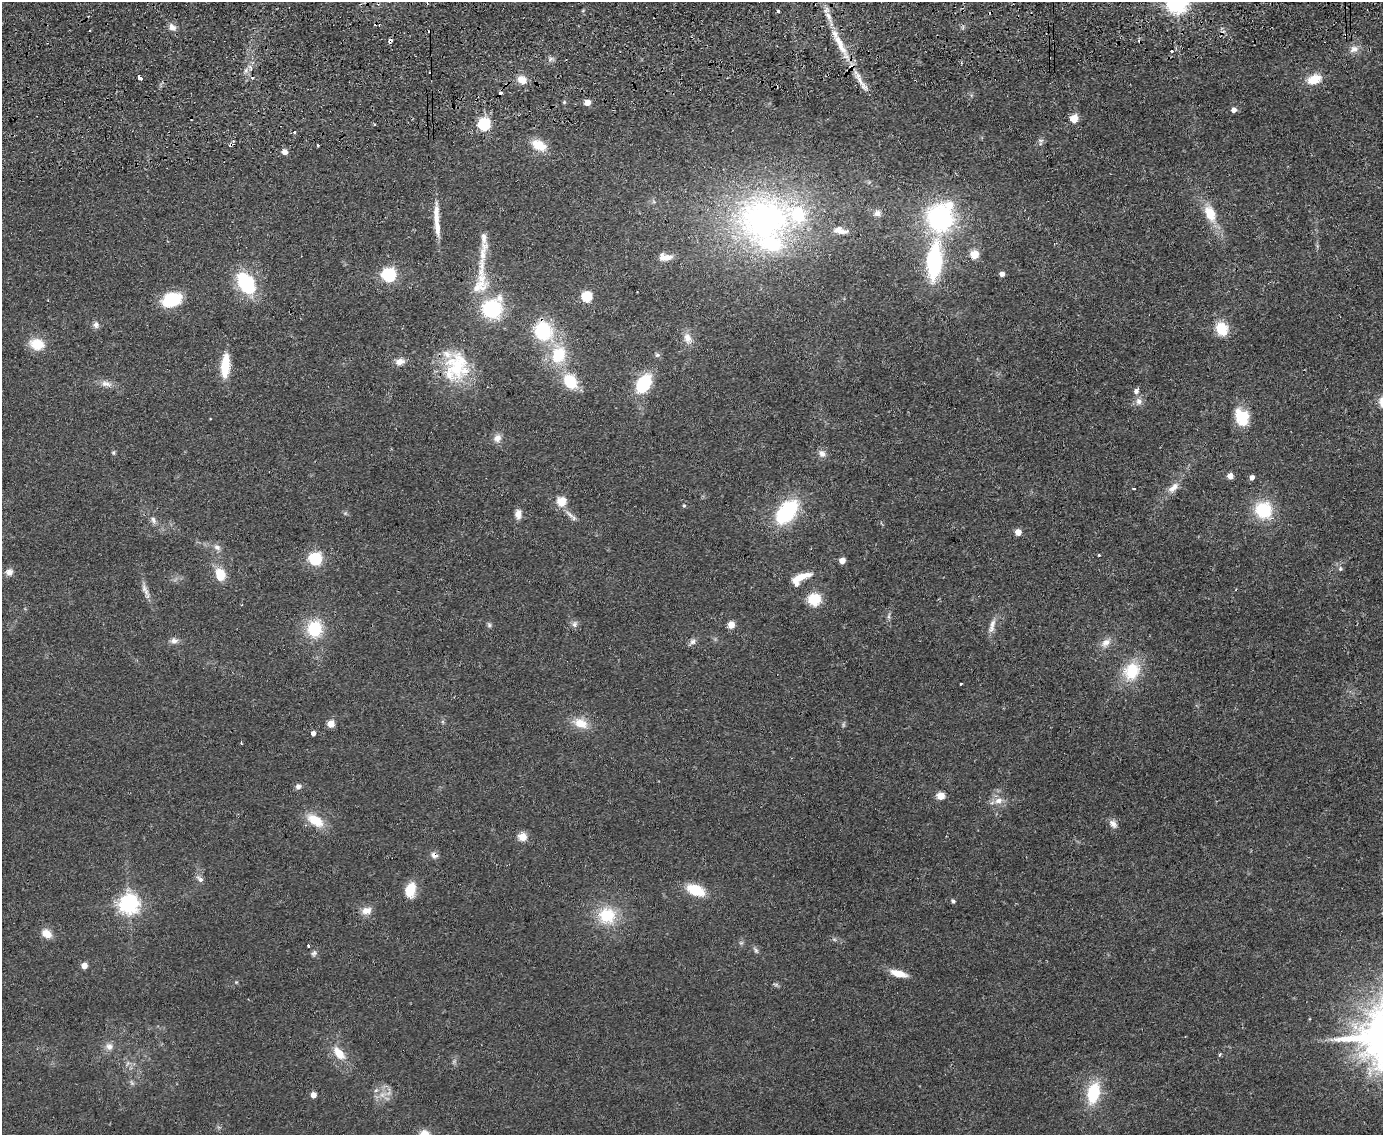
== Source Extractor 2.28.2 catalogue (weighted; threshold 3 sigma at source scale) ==
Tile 8 of 3 x 4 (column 2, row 3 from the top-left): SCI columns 1518-2898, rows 1190-2322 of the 4520 x 4643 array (HDU 1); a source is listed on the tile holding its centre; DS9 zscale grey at full resolution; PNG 1385 x 1137 px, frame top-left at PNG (2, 2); no overlay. Shown black and unused: <1% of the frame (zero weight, under 2 of 3 exposures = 3% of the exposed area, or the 3 px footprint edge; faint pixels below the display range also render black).
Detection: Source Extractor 2.28.2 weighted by HDU 2 'WHT'; one run over the whole footprint, this tile lists its part. Background 0.0804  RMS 0.0083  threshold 0.0372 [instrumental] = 3 sigma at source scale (4.5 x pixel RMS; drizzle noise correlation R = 1.50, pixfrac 1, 0.05/0.05 arcsec/px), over >= 5 px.
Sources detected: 160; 2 too faint to see at this stretch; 10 cosmic-ray / hot-pixel residue — not listed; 11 inside a brighter listed object's ellipse — not listed separately; the other 137 listed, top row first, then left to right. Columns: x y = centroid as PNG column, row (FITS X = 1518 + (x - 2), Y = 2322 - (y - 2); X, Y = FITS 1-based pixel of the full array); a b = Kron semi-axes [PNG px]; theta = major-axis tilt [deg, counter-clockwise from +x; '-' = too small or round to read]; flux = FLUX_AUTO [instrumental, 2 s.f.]
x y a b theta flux
1177 4 7 6 - 490
583 10 5 3 - 0.84
778 11 4 3 - 1.9
172 27 10 8 -38 4.6
963 27 7 4 89 1.3
90 30 2 2 - 0.78
1346 35 6 3 -71 1.1
390 41 6 4 50 2.8
840 44 39 10 -61 24
1354 49 13 9 21 5.9
1172 51 3 3 - 4.7
550 59 7 4 71 1.8
246 70 6 4 73 2
252 77 3 3 - 3.4
140 78 4 3 - 4.2
1314 79 15 10 20 17
522 80 11 9 -40 8.8
860 80 29 7 -60 12
564 102 4 4 - 1
587 102 5 4 - 11
1234 110 5 5 - 5.2
1074 118 5 5 - 26
374 124 3 3 - 0.88
484 124 6 6 - 130
295 132 4 4 - 1.7
1041 140 9 6 10 2.1
231 145 3 3 - 2.2
318 145 3 2 - 1.2
539 145 13 9 -30 21
285 152 6 6 - 4.8
654 202 7 4 -19 1.4
436 213 28 8 86 9.7
877 213 9 8 - 4
1210 213 24 13 -67 20
940 218 34 29 -70 110
764 220 65 55 11 280
840 231 17 8 -12 8.5
484 238 17 7 89 5.6
974 254 5 5 - 33
665 257 16 8 -4 9.6
934 261 34 13 85 93
389 274 6 6 - 190
1002 274 5 5 - 3.8
482 280 38 17 -87 29
246 283 32 20 -58 43
587 297 5 5 - 73
172 300 20 14 19 35
492 308 18 16 51 71
96 325 9 8 - 3.4
1222 329 13 11 -67 23
543 331 18 16 -63 55
687 338 15 10 -79 7.5
37 344 16 12 -11 19
559 355 20 15 77 34
657 355 6 6 - 1.7
400 362 12 8 10 6.1
225 366 22 8 86 28
456 367 41 32 73 55
570 381 20 15 -52 25
644 383 16 11 60 47
106 384 17 8 -9 5.9
1136 391 6 5 - 3.5
1139 401 9 9 - 4.8
1242 417 18 13 -66 27
497 438 11 10 - 5.7
113 453 6 5 - 1.3
822 454 11 8 -42 4.3
1230 476 5 4 - 9.5
1252 477 5 4 - 4.3
1134 488 3 2 - 0.81
1173 488 17 9 41 7.9
562 501 5 5 - 40
684 506 5 4 - 1.3
1263 510 18 16 -48 40
787 512 23 14 51 76
518 514 12 8 83 6.1
570 514 16 5 -38 4.4
153 520 11 6 -69 3.5
1018 532 5 4 - 12
217 547 10 8 -17 3.8
1099 555 3 3 - 0.7
315 559 6 6 - 150
842 561 5 4 - 11
1340 569 7 5 -72 1.7
9 572 9 9 - 5
220 574 8 6 -75 29
801 577 22 7 21 15
144 588 14 8 -75 4.9
814 599 12 11 - 24
889 616 10 4 89 2.2
575 624 10 8 75 3
489 625 7 5 -73 1.7
731 625 5 5 - 17
992 626 22 7 73 6.4
315 629 16 14 82 37
174 641 10 8 -10 4.2
692 642 10 8 53 3.3
1106 643 15 10 39 6.8
1131 671 21 17 64 32
961 684 3 3 - 1.3
580 723 21 13 -21 14
331 724 5 5 - 20
313 733 4 4 - 5.1
241 743 3 2 - 0.72
298 786 7 7 - 3.2
941 796 5 5 - 24
999 800 13 8 14 6.7
315 820 21 11 -32 20
1113 824 13 9 -48 4.7
523 837 5 5 - 35
434 855 10 8 -25 3.9
200 879 10 6 -38 3.5
410 890 17 11 78 17
695 890 17 10 -23 29
953 901 6 5 - 1.5
129 904 7 7 - 480
366 911 11 8 11 7.8
607 916 22 21 - 32
46 933 13 9 -31 8.8
834 939 7 4 -19 1.4
741 943 6 6 - 1.6
308 946 3 3 - 2
756 950 11 5 -56 2.1
314 953 9 6 27 2.3
84 966 4 4 - 13
898 974 18 7 -15 13
236 982 5 4 - 0.86
775 984 10 3 -9 1.5
109 1046 10 10 - 5.1
339 1053 18 10 -51 14
1220 1054 5 4 - 1.3
128 1063 7 5 45 1.8
132 1083 8 4 -59 1.8
376 1090 6 5 - 1.8
1093 1093 20 12 77 40
313 1095 4 4 - 12
424 1134 11 9 10 10
Overlapping masked pixels (flux is a lower limit): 6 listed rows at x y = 1346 35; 390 41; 840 44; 860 80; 231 145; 434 855
Isophote crosses this tile's border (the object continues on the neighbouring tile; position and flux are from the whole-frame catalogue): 2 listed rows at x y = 1177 4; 424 1134